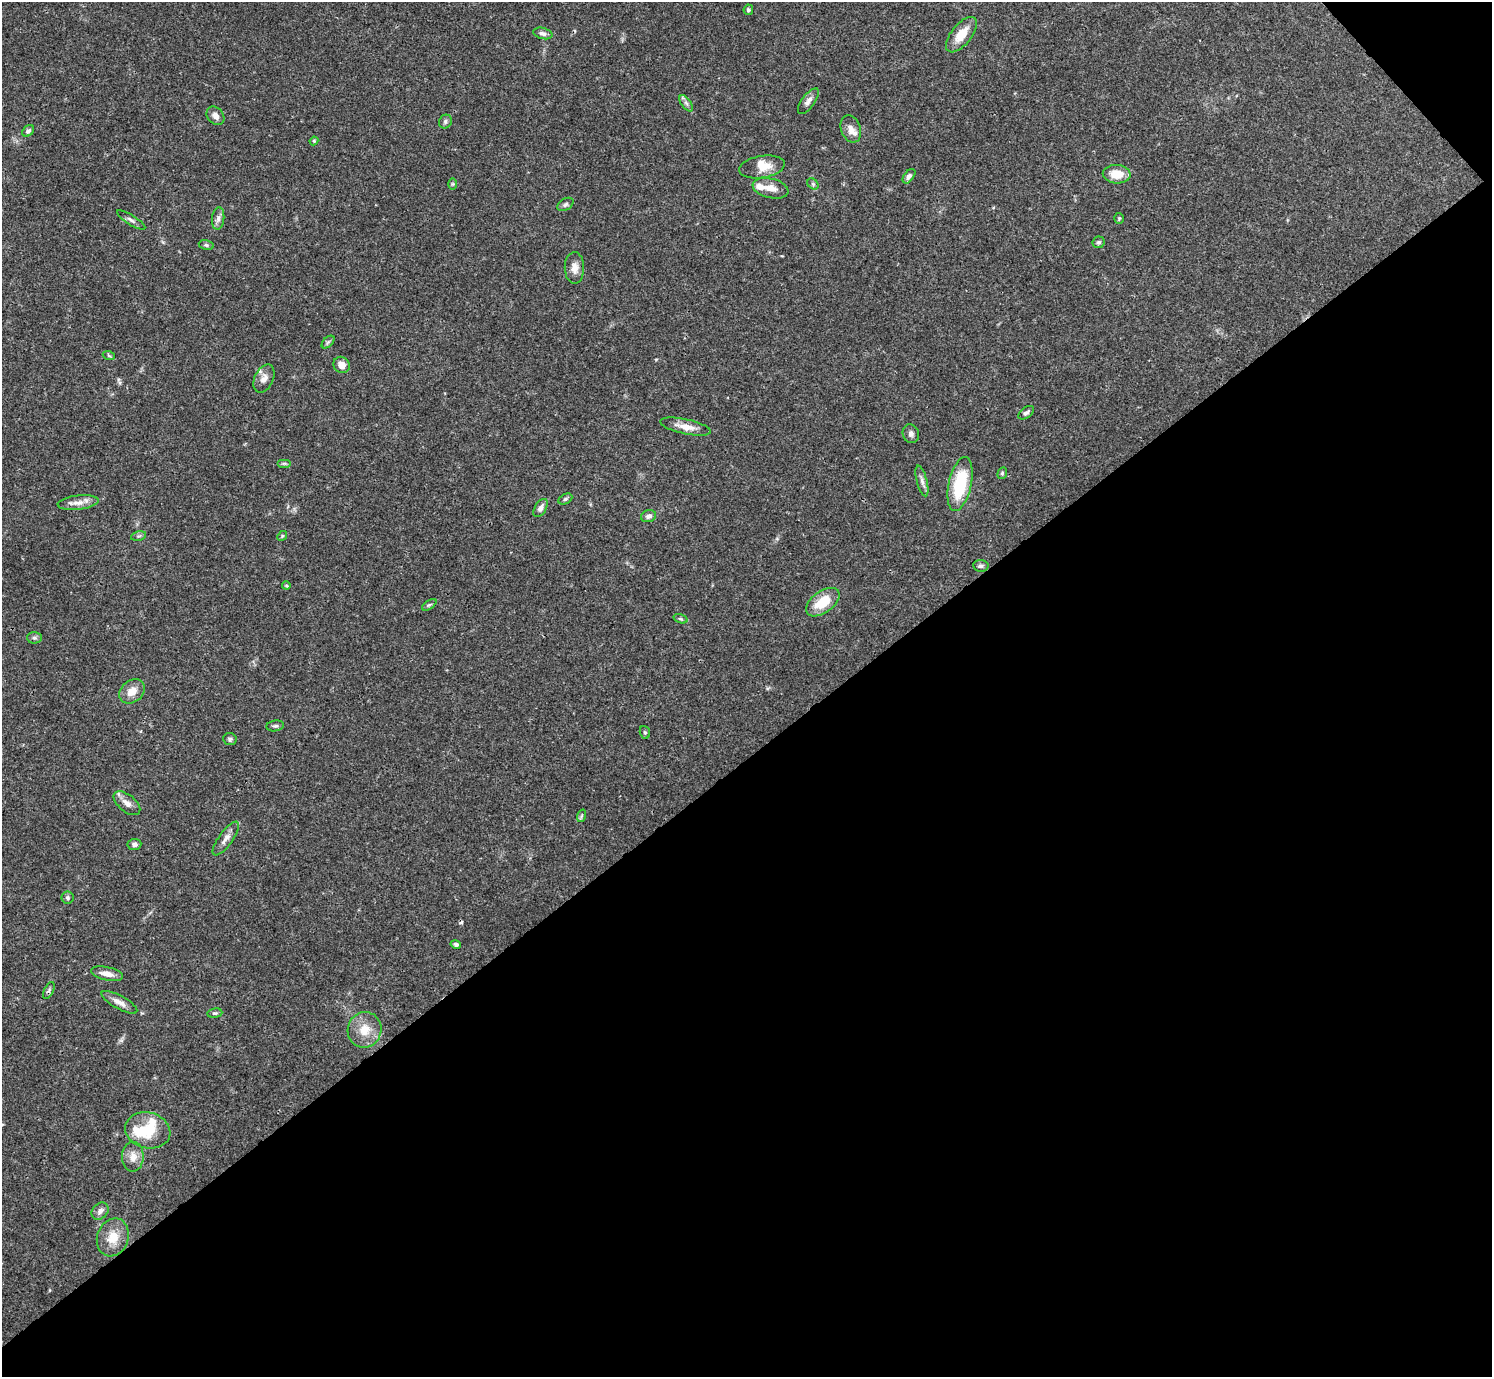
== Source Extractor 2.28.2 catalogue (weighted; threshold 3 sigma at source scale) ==
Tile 12 of 4 x 4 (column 4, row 3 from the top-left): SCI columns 4469-5958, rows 1534-2908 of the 5961 x 5958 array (HDU 1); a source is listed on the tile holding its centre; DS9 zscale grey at full resolution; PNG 1494 x 1379 px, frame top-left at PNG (2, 2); each listed source drawn as its Kron ellipse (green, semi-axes under 4 px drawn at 4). Shown black and unused: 46% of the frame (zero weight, under 3 of 4 exposures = <1% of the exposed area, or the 3 px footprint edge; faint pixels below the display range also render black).
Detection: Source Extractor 2.28.2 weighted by HDU 2 'WHT'; one run over the whole footprint, this tile lists its part. Background 0.0413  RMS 0.0026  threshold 0.0118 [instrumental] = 3 sigma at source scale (4.5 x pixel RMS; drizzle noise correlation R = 1.50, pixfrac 1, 0.05/0.05 arcsec/px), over >= 5 px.
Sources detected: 72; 1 inside a brighter object's white glare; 1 cosmic-ray / hot-pixel residue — neither listed nor drawn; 5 inside a brighter listed object's ellipse — not listed separately; the other 65 listed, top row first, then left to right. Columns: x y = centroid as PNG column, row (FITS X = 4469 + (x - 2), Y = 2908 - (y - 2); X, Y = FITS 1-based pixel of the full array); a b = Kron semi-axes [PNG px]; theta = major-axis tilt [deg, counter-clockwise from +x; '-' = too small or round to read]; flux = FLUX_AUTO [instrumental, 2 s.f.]
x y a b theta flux
748 10 5 4 - 0.52
543 33 10 5 -14 0.88
961 35 21 10 51 5
808 101 15 6 54 1.3
686 103 9 4 -54 0.79
215 116 10 7 -50 1.4
445 122 7 6 - 0.61
851 129 14 10 -70 1.8
28 131 7 5 45 0.65
314 141 4 4 - 0.29
762 167 23 11 9 3.7
1117 174 14 9 -3 4.4
909 176 8 5 53 0.83
453 184 6 4 90 0.34
813 184 6 5 - 0.46
770 188 18 9 -13 2.7
565 204 9 5 31 0.65
218 218 11 6 84 1.1
1119 218 5 4 - 0.36
131 220 16 5 -32 0.92
1098 242 6 6 - 0.58
206 245 7 5 -11 0.51
574 268 16 9 -89 2.3
328 342 8 4 44 0.5
109 356 6 3 -20 0.33
342 365 9 7 -43 2.1
264 378 15 9 64 1.8
1026 413 9 5 36 0.73
686 427 26 7 -12 2.9
911 434 9 8 - 0.97
284 463 7 4 0 0.47
1002 473 6 4 70 0.36
922 481 16 5 -75 1.2
960 484 27 11 77 15
565 499 7 5 27 0.46
78 503 20 7 7 2.2
541 508 10 5 60 1.2
648 516 7 6 - 1
138 536 8 4 15 0.5
282 536 5 4 - 0.3
981 566 7 6 - 0.7
286 585 4 4 - 0.31
823 602 19 11 36 6.8
429 605 8 4 35 0.44
680 619 7 4 -19 0.42
34 638 7 5 -1 0.58
132 691 14 10 39 3.1
275 726 9 5 9 0.57
645 732 6 5 - 0.38
230 739 7 6 - 0.53
127 803 16 8 -40 1.9
581 816 6 4 71 0.39
226 838 20 7 54 1.7
134 844 7 5 6 0.82
67 897 6 6 - 0.48
456 944 5 4 - 0.58
107 974 16 6 -12 2
49 990 9 5 64 0.62
119 1002 20 6 -29 2
215 1013 7 4 8 0.47
365 1030 18 17 - 4.7
148 1130 23 18 -15 7.2
133 1157 15 10 89 2.6
100 1211 9 7 47 1.2
113 1237 19 15 70 4.7